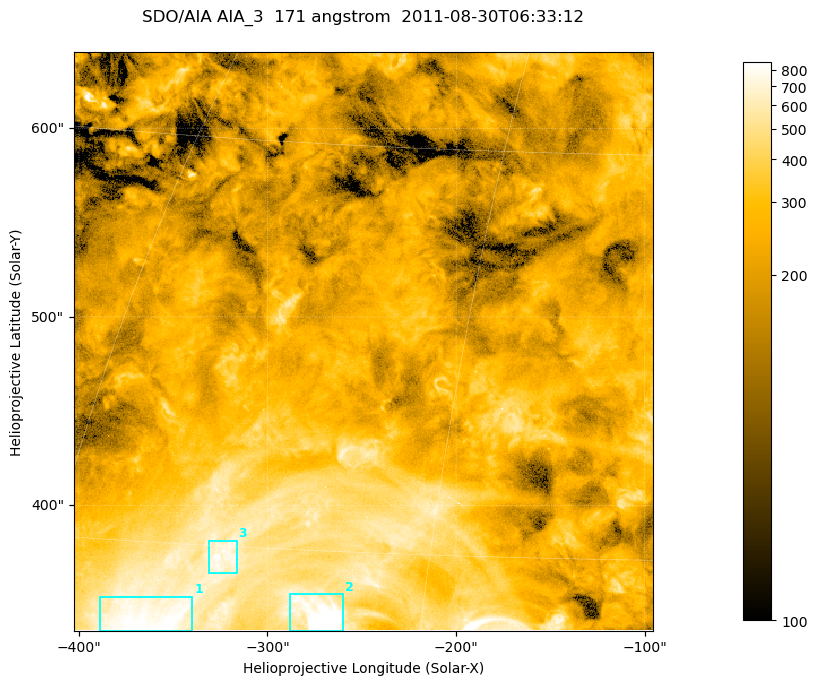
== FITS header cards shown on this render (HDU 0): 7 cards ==
TELESCOP= 'SDO/AIA '
INSTRUME= 'AIA_3   '
WAVELNTH=                  171
WAVEUNIT= 'angstrom'
DATE-OBS= '2011-08-30T06:33:12.34'
CTYPE1  = 'HPLN-TAN'
CTYPE2  = 'HPLT-TAN'

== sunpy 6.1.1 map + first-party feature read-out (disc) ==
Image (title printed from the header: SDO/AIA AIA_3  171 angstrom  2011-08-30T06:33:12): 512 x 512 px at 0.599 arcsec/px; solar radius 950 arcsec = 1585 px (partial field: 3.3% of the solar disc is inside the frame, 100% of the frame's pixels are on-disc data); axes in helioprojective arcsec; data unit not stated in the header (colour bar unlabelled)
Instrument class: DISC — disc imager (sunpy class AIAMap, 171 A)
Bright regions (active regions / flare kernels): reference = the on-disc median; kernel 5 px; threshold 5 sigma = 472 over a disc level ~241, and >= 1.15x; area >= 262 px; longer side >= 6 px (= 3.6 arcsec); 3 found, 3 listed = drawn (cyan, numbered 1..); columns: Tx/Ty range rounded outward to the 2 arcsec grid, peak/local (2 s.f.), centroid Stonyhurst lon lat
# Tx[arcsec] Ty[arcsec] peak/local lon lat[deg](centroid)
1 -390..-340 332..352 4.1 -25 +27
2 -288..-260 334..354 7.7 -19 +28
3 -332..-316 364..382 3.5 -23 +30